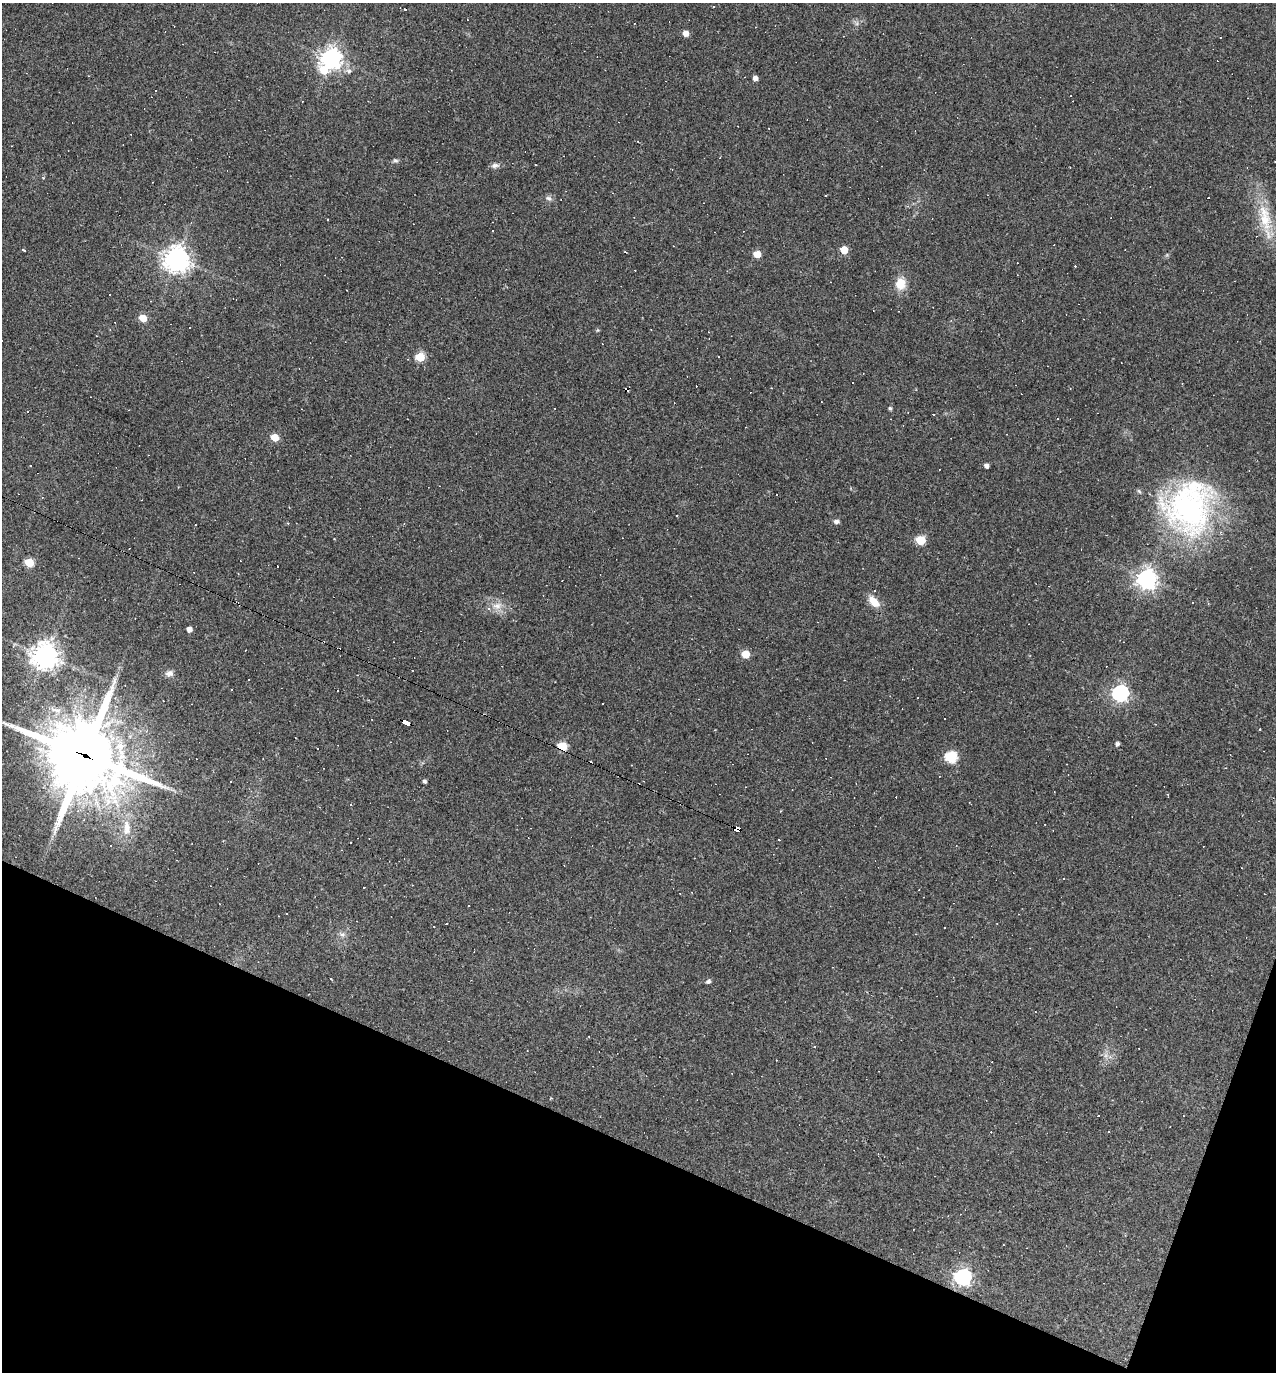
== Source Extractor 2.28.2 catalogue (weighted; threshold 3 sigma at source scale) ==
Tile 15 of 4 x 4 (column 3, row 4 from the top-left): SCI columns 2814-4087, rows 1-1370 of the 5494 x 5479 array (HDU 1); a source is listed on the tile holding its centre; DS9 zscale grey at full resolution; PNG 1278 x 1374 px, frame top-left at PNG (2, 3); no overlay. Shown black and unused: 18% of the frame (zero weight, under 2 of 3 exposures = <1% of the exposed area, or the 3 px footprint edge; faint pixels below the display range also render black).
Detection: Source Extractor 2.28.2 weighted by HDU 2 'WHT'; one run over the whole footprint, this tile lists its part. Background 0.178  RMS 0.0079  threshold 0.0355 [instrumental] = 3 sigma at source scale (4.5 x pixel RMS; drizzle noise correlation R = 1.50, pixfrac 1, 0.05/0.05 arcsec/px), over >= 5 px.
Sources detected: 120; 1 inside a brighter object's white glare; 58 cosmic-ray / hot-pixel residue — not listed; the other 61 listed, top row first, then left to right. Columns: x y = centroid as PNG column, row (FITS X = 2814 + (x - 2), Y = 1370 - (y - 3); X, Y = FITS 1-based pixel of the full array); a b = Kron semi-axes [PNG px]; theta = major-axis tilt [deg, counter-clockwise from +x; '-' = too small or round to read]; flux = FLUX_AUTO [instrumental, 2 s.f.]
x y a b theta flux
405 9 3 3 - 1.9
686 33 5 5 - 6.7
331 58 7 7 - 520
349 71 8 6 -14 2.6
755 78 4 4 - 4
638 141 3 3 - 0.73
396 161 8 5 -6 1.6
495 165 11 6 12 3
535 165 3 2 - 0.56
825 195 3 2 - 0.64
548 198 8 6 -29 2.4
1265 218 42 15 -77 29
492 231 2 2 - 0.52
23 250 3 3 - 12
844 250 5 5 - 18
757 254 5 5 - 13
176 259 9 8 - 690
900 284 14 12 84 12
110 294 2 2 - 0.61
143 318 5 5 - 19
598 330 6 4 89 0.92
420 357 6 5 - 28
890 408 4 4 - 1.4
934 414 3 3 - 1.2
275 437 5 5 - 16
986 466 4 4 - 2.9
1189 507 67 58 75 180
836 521 7 5 -7 2.2
288 523 3 3 - 0.85
195 525 2 2 - 0.49
921 540 6 5 - 32
29 563 5 5 - 31
1147 579 7 7 - 490
874 601 17 9 -47 9.6
497 606 15 9 10 7.1
489 609 3 3 - 7.2
189 629 5 4 - 4.7
746 654 5 5 - 18
45 656 9 9 - 770
169 673 10 8 9 3.7
231 690 3 2 - 1.2
1120 693 7 7 - 270
603 703 3 3 - 1.3
406 723 7 4 -23 54
1117 744 5 4 - 2
562 746 6 5 - 32
84 755 30 24 -27 6200
951 757 6 6 - 69
424 781 4 3 - 1.9
127 828 24 10 89 12
736 829 5 4 - 100
779 840 3 2 - 0.65
351 842 3 3 - 3
110 846 3 3 - 4
1063 878 3 3 - 0.74
364 887 3 3 - 2
434 926 3 2 - 0.66
944 928 3 3 - 3.8
342 934 7 7 - 2.8
708 981 6 5 - 1.9
963 1277 7 6 - 260
Overlapping masked pixels (flux is a lower limit): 4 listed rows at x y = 406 723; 562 746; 84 755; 736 829